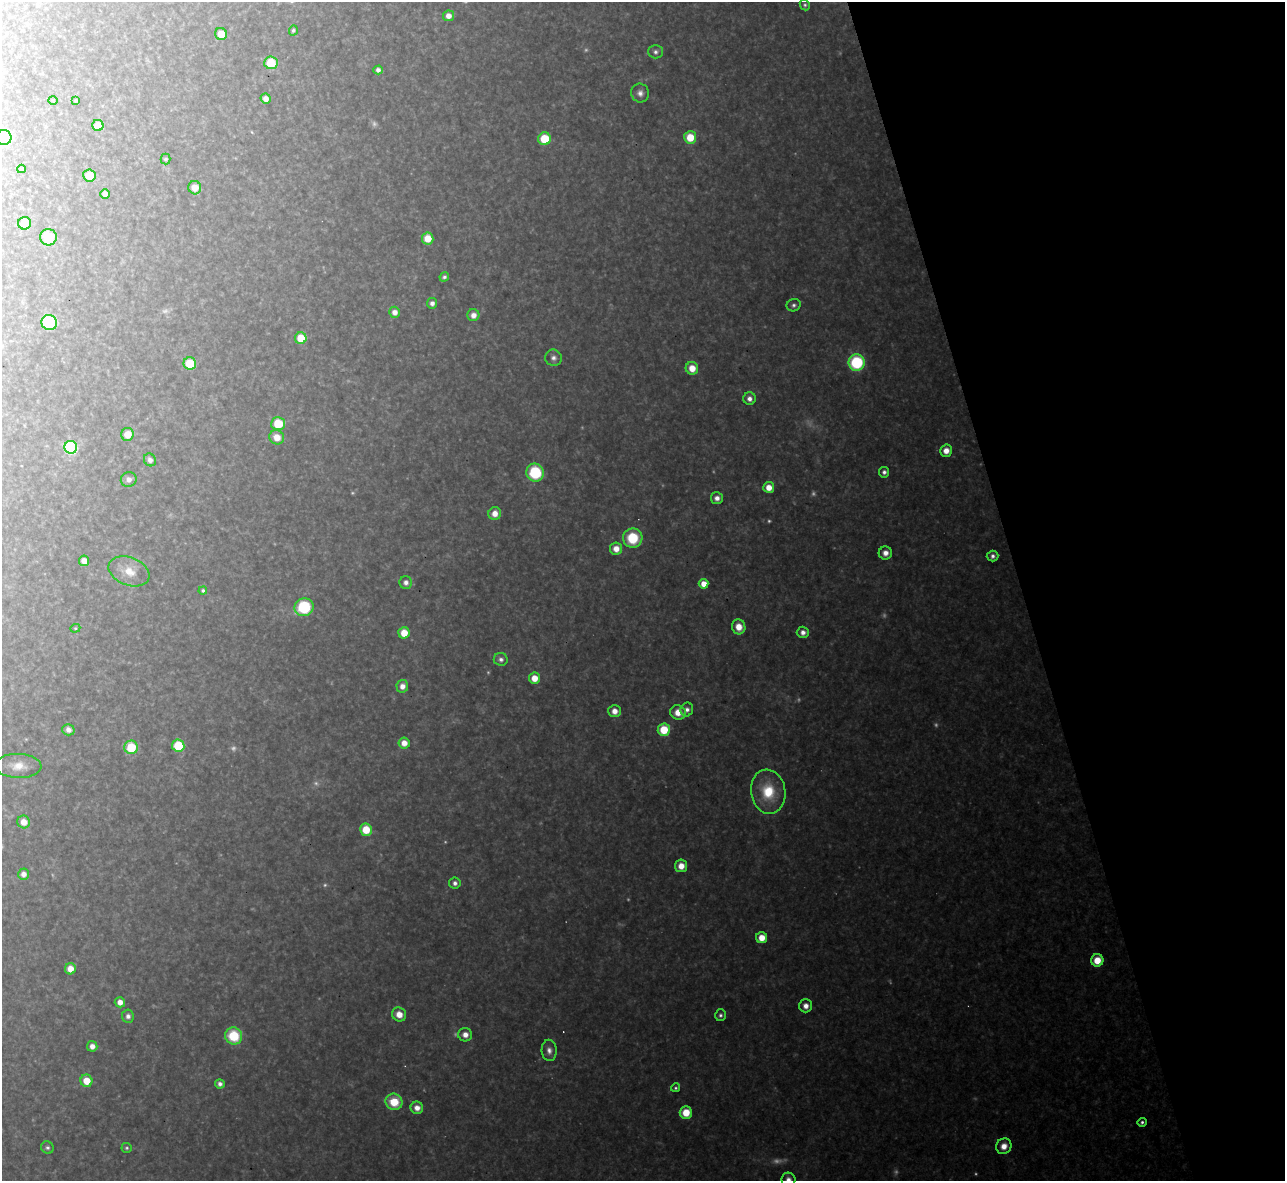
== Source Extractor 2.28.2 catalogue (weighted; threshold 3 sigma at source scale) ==
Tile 12 of 4 x 4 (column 4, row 3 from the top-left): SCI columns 3851-5133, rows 1321-2499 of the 5133 x 5115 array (HDU 1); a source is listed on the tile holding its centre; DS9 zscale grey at full resolution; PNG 1287 x 1183 px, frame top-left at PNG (2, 2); each listed source drawn as its Kron ellipse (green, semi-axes under 4 px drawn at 4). Shown black and unused: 21% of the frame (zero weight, under 3 of 4 exposures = <1% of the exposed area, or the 3 px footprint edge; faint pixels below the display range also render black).
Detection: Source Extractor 2.28.2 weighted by HDU 2 'WHT'; one run over the whole footprint, this tile lists its part. Background 0.314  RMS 0.019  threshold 0.0867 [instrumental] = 3 sigma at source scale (4.5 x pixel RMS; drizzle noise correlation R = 1.50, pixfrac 1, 0.05/0.05 arcsec/px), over >= 5 px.
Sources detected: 125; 21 too faint to see at this stretch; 2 cosmic-ray / hot-pixel residue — neither listed nor drawn; the other 102 listed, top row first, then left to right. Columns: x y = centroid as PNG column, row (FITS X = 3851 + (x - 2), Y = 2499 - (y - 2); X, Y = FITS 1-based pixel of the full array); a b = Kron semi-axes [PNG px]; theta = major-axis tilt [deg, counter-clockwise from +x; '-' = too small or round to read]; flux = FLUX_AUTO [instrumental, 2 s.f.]
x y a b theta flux
805 5 6 5 - 4.1
448 16 5 5 - 16
293 30 5 4 - 4.8
221 34 6 6 - 32
655 52 7 6 - 7.1
271 63 6 6 - 68
378 70 4 4 - 8.6
640 93 9 9 - 12
266 99 5 5 - 13
53 100 5 3 - 1.6
76 100 3 2 - 2.3
98 125 5 5 - 30
690 137 6 6 - 49
4 138 7 7 - 330
544 139 6 6 - 72
166 159 5 5 - 4.2
21 169 4 3 - 2.3
89 175 6 6 - 35
195 188 7 6 - 27
105 194 5 5 - 11
24 223 6 6 - 40
48 237 8 8 - 48
428 238 6 5 - 37
444 277 5 4 - 5.2
432 303 5 5 - 8.8
794 305 7 6 - 6.1
394 312 5 5 - 15
473 315 6 6 - 15
49 322 8 7 - 130
301 338 6 5 - 52
553 358 8 8 - 9.2
190 363 6 6 - 65
857 363 8 8 - 160
692 368 6 6 - 31
749 399 6 6 - 11
278 424 7 6 - 72
127 434 6 6 - 30
277 437 7 7 - 27
71 447 6 6 - 250
946 451 6 5 - 21
150 460 7 5 -55 11
535 472 9 8 - 120
884 472 5 5 - 7
129 479 8 7 - 13
769 487 5 5 - 26
717 498 6 6 - 12
495 513 6 6 - 20
633 538 10 9 - 87
616 549 6 6 - 22
885 553 7 6 - 15
993 556 6 5 - 7.7
84 561 5 5 - 19
129 571 21 14 -21 42
406 582 6 6 - 10
704 584 5 5 - 26
203 591 4 4 - 4.9
304 607 9 9 - 120
739 627 7 6 - 26
75 628 5 4 - 2.7
803 632 6 5 - 11
404 633 5 5 - 36
501 659 7 6 - 7.6
534 678 5 5 - 28
402 686 6 6 - 14
687 709 7 6 - 8.8
615 711 6 6 - 18
678 712 8 7 - 27
68 730 6 5 - 12
664 730 6 6 - 64
404 743 6 5 - 20
178 746 6 6 - 93
131 747 7 6 - 74
18 766 23 12 -2 33
768 792 22 17 -82 81
24 822 6 6 - 21
366 830 6 6 - 50
681 866 6 6 - 23
23 874 5 5 - 13
455 883 6 5 - 8
762 938 5 5 - 31
1097 960 6 6 - 42
70 969 5 5 - 24
120 1002 5 5 - 16
806 1006 6 6 - 15
399 1014 7 6 - 25
720 1015 6 5 - 5.4
128 1016 7 6 - 8.7
465 1035 7 6 - 15
234 1036 9 8 - 87
92 1046 5 5 - 14
549 1050 10 7 -85 12
86 1081 6 6 - 37
220 1084 5 4 - 7.8
676 1088 4 4 - 3.7
394 1102 8 8 - 56
417 1108 6 6 - 16
686 1113 6 6 - 45
1142 1122 4 4 - 5.2
1004 1146 8 7 - 22
47 1148 6 6 - 5.8
127 1148 5 5 - 3.5
788 1180 7 7 - 12
Isophote crosses this tile's border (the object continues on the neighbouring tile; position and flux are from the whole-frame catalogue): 2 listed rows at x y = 4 138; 788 1180